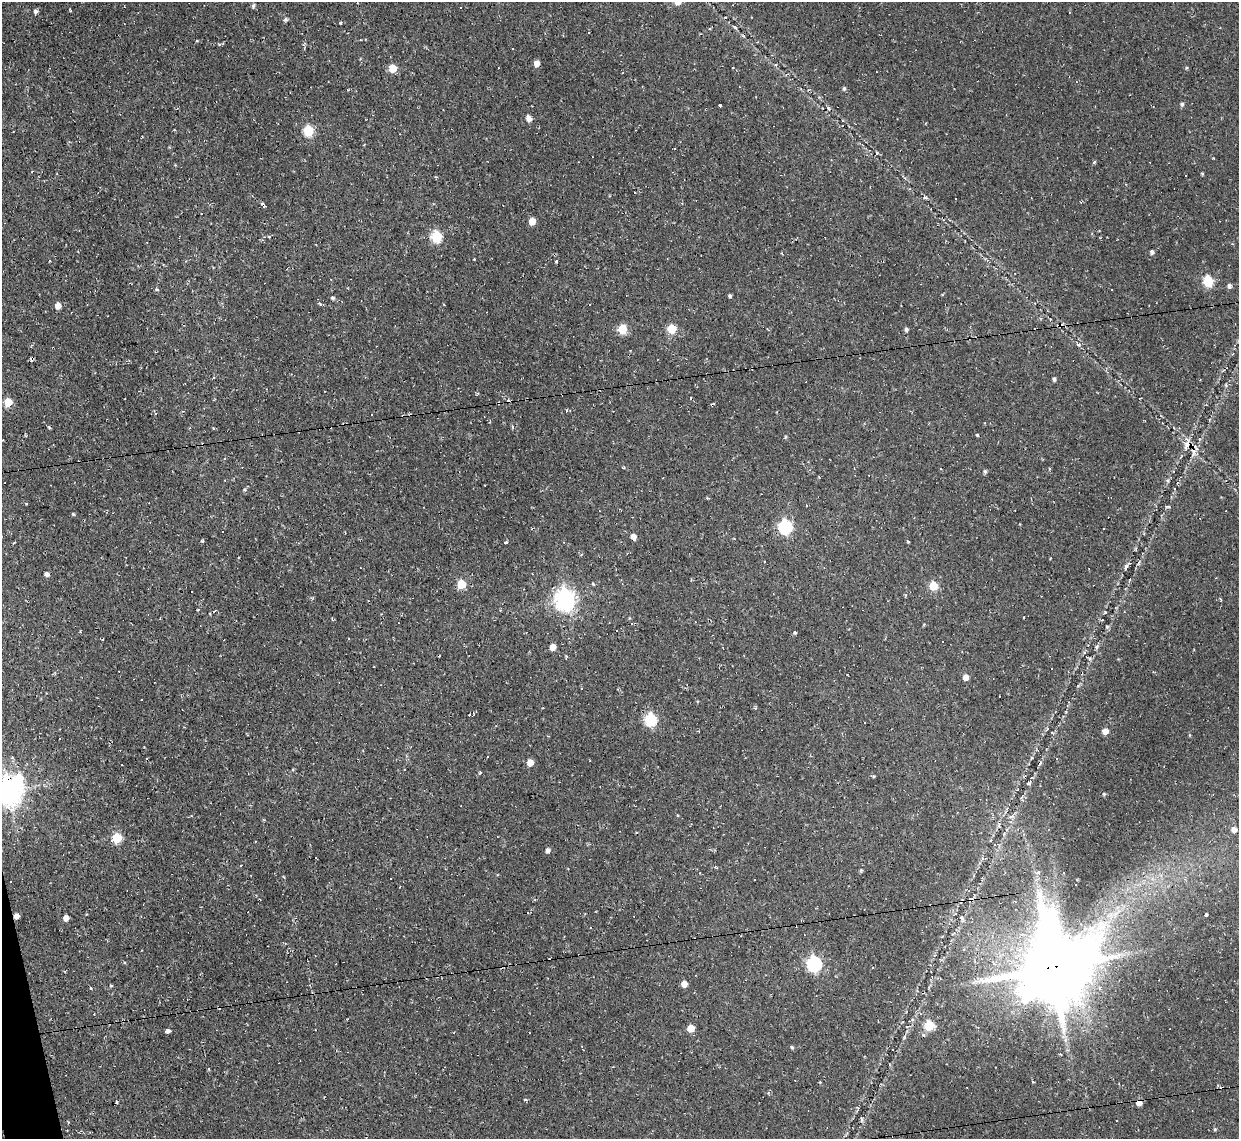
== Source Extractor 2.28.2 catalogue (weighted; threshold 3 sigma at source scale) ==
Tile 7 of 4 x 4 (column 3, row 2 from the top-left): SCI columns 2475-3711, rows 2404-3540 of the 4948 x 4925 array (HDU 1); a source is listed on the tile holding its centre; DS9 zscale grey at full resolution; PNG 1241 x 1141 px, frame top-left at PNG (2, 2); no overlay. Shown black and unused: <1% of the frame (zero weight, under 2 of 3 exposures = <1% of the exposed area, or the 3 px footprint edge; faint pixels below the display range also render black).
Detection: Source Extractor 2.28.2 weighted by HDU 2 'WHT'; one run over the whole footprint, this tile lists its part. Background 0.146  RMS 0.0073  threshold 0.0329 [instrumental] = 3 sigma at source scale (4.5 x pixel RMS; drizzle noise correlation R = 1.50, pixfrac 1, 0.05/0.05 arcsec/px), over >= 5 px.
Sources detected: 146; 2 inside a brighter object's white glare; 46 cosmic-ray / hot-pixel residue — not listed; the other 98 listed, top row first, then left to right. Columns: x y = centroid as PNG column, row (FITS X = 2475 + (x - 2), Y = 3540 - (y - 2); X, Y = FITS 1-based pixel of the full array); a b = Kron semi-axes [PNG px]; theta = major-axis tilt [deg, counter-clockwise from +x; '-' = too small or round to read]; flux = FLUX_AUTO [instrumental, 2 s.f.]
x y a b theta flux
253 6 6 4 67 1.4
35 11 6 5 - 1.7
286 19 6 5 - 1.4
341 23 3 3 - 8.5
735 27 5 4 - 1.2
537 63 5 4 - 6.4
392 68 6 6 - 14
1187 68 5 4 - 0.84
844 88 6 4 75 1.2
1182 104 5 5 - 1.3
720 105 4 3 - 2.3
828 108 5 3 - 1.1
529 118 6 5 - 4.7
308 131 6 5 - 44
1094 162 4 4 - 0.85
1202 174 3 2 - 0.77
925 197 5 4 - 1.2
532 221 5 5 - 9.7
436 236 6 6 - 53
1152 252 5 4 - 1.7
556 262 4 3 - 0.72
1208 281 6 5 - 49
1229 286 5 5 - 2.2
157 290 5 4 - 1.3
730 296 4 4 - 1.1
333 298 5 4 - 1.3
590 305 3 3 - 6
58 306 5 5 - 7.4
622 329 6 5 - 26
671 329 5 5 - 27
906 329 4 4 - 1.9
1054 379 4 4 - 1.6
8 402 5 5 - 18
567 410 3 3 - 1.7
49 426 4 3 - 1.1
512 427 5 3 - 0.85
213 428 5 3 - 0.7
785 437 5 3 - 0.85
1194 452 12 4 85 3.4
940 469 3 2 - 0.73
985 472 5 4 - 1.4
73 514 4 3 - 1.1
785 527 7 6 - 110
633 537 5 5 - 4.4
505 543 3 3 - 10
1126 566 8 4 71 1.8
47 574 5 4 - 2.3
461 584 5 5 - 27
593 584 4 3 - 0.68
933 586 6 5 - 28
565 599 8 7 - 390
198 609 4 2 - 0.53
1105 613 4 3 - 0.98
632 624 3 3 - 5.2
1107 627 6 5 - 1.1
616 631 3 2 - 0.9
794 632 3 3 - 2.6
552 647 5 4 - 7.7
1097 647 6 5 - 1.4
966 677 5 5 - 5.1
650 720 6 6 - 71
1105 731 5 5 - 6.4
1189 735 5 3 - 0.66
1032 758 4 3 - 0.58
530 763 5 5 - 7.8
480 772 5 3 - 0.92
1029 784 6 3 -8 1.4
8 791 9 9 - 980
1104 794 4 4 - 0.84
1234 829 5 5 - 3.9
117 838 6 5 - 34
548 850 5 5 - 2.6
984 859 8 3 3 1.4
1064 872 3 3 - 1.9
390 878 3 2 - 1
754 879 3 2 - 1.1
528 913 3 3 - 24
1206 915 3 3 - 1.4
16 916 5 4 - 3.9
66 918 5 4 - 5.7
962 918 6 5 - 1.7
993 963 5 3 - 1
814 964 7 7 - 130
1052 967 29 25 77 5000
684 984 5 5 - 6.1
111 986 4 3 - 0.69
91 988 3 3 - 1.1
929 1025 6 5 - 38
691 1028 5 5 - 13
168 1031 5 3 - 3.9
923 1035 6 5 - 1.2
904 1037 6 4 90 1.1
792 1047 4 4 - 1.1
525 1099 4 3 - 1.3
116 1102 3 2 - 0.81
1139 1102 6 5 - 8.1
862 1119 6 4 -70 1
1215 1129 5 4 - 0.72
Overlapping masked pixels (flux is a lower limit): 4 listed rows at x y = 8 791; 16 916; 1052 967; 1139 1102
Isophote crosses this tile's border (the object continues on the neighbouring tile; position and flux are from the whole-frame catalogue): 1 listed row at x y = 8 791
Unlisted compact peaks at least as high as the median listed source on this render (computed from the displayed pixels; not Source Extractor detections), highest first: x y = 977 435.